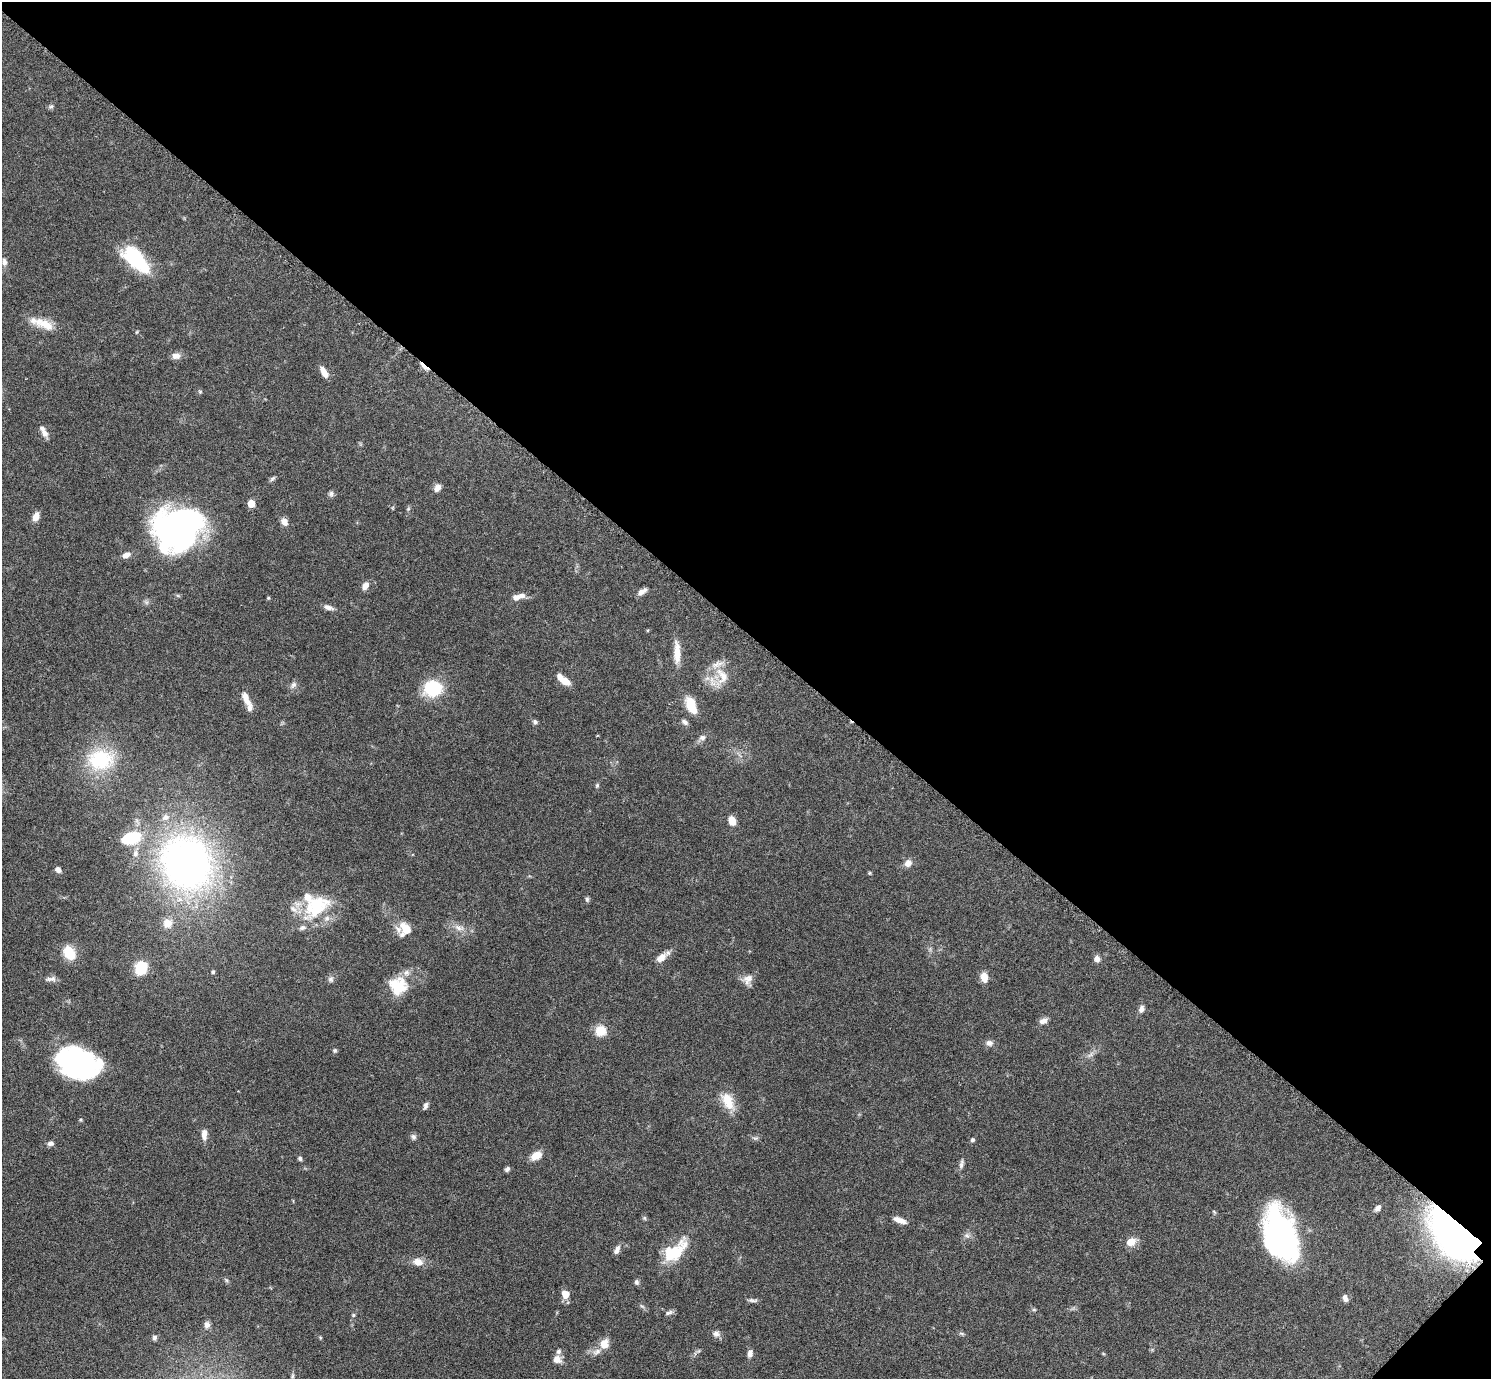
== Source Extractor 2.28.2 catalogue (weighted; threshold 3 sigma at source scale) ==
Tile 8 of 4 x 4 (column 4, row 2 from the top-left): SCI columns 4487-5975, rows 3070-4446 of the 5992 x 5996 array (HDU 1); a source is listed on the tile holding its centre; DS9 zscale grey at full resolution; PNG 1493 x 1381 px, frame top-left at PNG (2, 2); no overlay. Shown black and unused: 46% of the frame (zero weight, under 3 of 6 exposures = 2% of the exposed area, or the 3 px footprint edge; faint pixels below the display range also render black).
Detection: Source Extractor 2.28.2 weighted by HDU 2 'WHT'; one run over the whole footprint, this tile lists its part. Background 0.0705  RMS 0.0029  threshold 0.012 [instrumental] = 3 sigma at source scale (4.09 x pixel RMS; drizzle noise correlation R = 1.36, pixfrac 0.8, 0.05/0.05 arcsec/px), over >= 5 px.
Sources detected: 118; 4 inside a brighter object's white glare — not listed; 11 inside a brighter listed object's ellipse — not listed separately; the other 103 listed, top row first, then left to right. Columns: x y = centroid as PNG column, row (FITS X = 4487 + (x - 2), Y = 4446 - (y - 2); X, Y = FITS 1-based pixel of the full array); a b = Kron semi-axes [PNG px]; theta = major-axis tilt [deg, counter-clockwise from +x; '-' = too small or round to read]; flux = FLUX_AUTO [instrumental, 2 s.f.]
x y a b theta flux
51 107 8 5 47 0.54
136 259 31 14 -44 20
4 262 11 6 -82 1.1
44 324 30 12 -22 5.2
176 356 11 8 8 1.6
424 366 16 4 -41 1.9
324 372 13 6 -59 2.4
200 392 5 5 - 0.36
44 433 11 7 -60 1.6
272 478 10 4 45 0.55
437 488 10 7 60 1.6
331 494 8 6 86 0.7
251 503 6 5 - 4.1
393 508 5 3 - 0.25
408 509 6 4 45 0.39
36 517 10 7 68 2.1
284 522 9 7 -60 1.7
179 525 54 37 11 71
126 555 10 7 32 1.8
365 586 9 6 58 1.9
642 592 12 5 33 1.5
521 596 12 7 3 1.5
268 598 5 4 - 0.32
328 607 14 6 -16 1.3
677 653 29 8 -89 4.1
722 676 29 19 -87 6.7
563 680 17 7 -38 3.8
293 685 11 7 49 1
433 688 17 15 7 15
246 698 19 8 -66 2.8
691 705 22 10 -66 5.4
535 722 7 6 - 0.7
685 722 9 5 -36 0.89
702 738 8 7 - 1.1
101 760 38 28 5 19
597 785 6 5 - 0.44
732 820 8 6 -73 3.5
131 838 23 13 16 12
135 853 9 8 - 1.4
186 863 55 48 -58 130
908 863 10 9 - 1.6
58 870 7 6 - 1.1
869 873 5 4 - 0.32
587 899 7 5 -89 0.54
317 906 41 26 37 16
167 923 13 12 - 3.1
459 928 16 7 -16 2.2
405 929 16 14 -88 4.7
69 953 16 12 -58 6
661 958 14 8 40 2.6
1097 959 9 7 -85 1.2
141 968 10 9 - 12
213 972 5 4 - 0.38
984 977 11 7 -79 2.6
51 979 15 7 1 1.2
331 979 9 8 - 0.89
748 979 15 12 39 2.1
398 986 21 21 - 8.4
1141 1009 10 7 73 1.1
1043 1021 11 7 17 1.3
600 1031 6 6 - 15
989 1043 10 8 -3 1.2
335 1050 6 5 - 0.49
1090 1054 12 4 45 1
77 1061 39 29 -27 42
728 1101 23 12 -64 5.6
425 1106 9 5 76 0.85
204 1134 14 7 88 1.9
413 1137 8 7 - 0.79
755 1138 9 5 2 0.59
972 1140 6 5 - 0.56
51 1143 7 5 16 1
536 1156 13 9 30 3.1
300 1158 6 5 - 0.54
961 1164 13 6 77 1
507 1169 7 5 46 0.7
1378 1208 9 6 43 1.1
644 1218 6 5 - 0.43
899 1220 16 6 -19 2.2
1456 1234 49 26 -41 180
967 1235 9 7 -36 1
1280 1236 51 28 -74 68
1131 1242 11 8 31 3
617 1250 12 6 66 1.3
675 1251 41 16 48 9.6
418 1262 12 9 -8 2.6
636 1282 7 6 - 0.66
565 1294 10 8 -63 2.5
1345 1298 9 6 -71 1.1
752 1300 13 4 -7 0.76
642 1306 8 4 -37 0.51
1034 1310 6 4 0 0.35
669 1313 11 5 20 0.79
353 1315 5 5 - 0.4
207 1325 8 7 - 1.3
716 1333 10 9 - 1.2
961 1334 8 4 -9 0.46
154 1338 7 6 - 0.64
604 1344 12 11 - 2.9
698 1351 7 4 34 0.5
750 1353 9 6 83 1.3
1103 1353 6 3 -20 0.25
557 1359 10 8 -32 2
Overlapping masked pixels (flux is a lower limit): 2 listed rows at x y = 424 366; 1456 1234